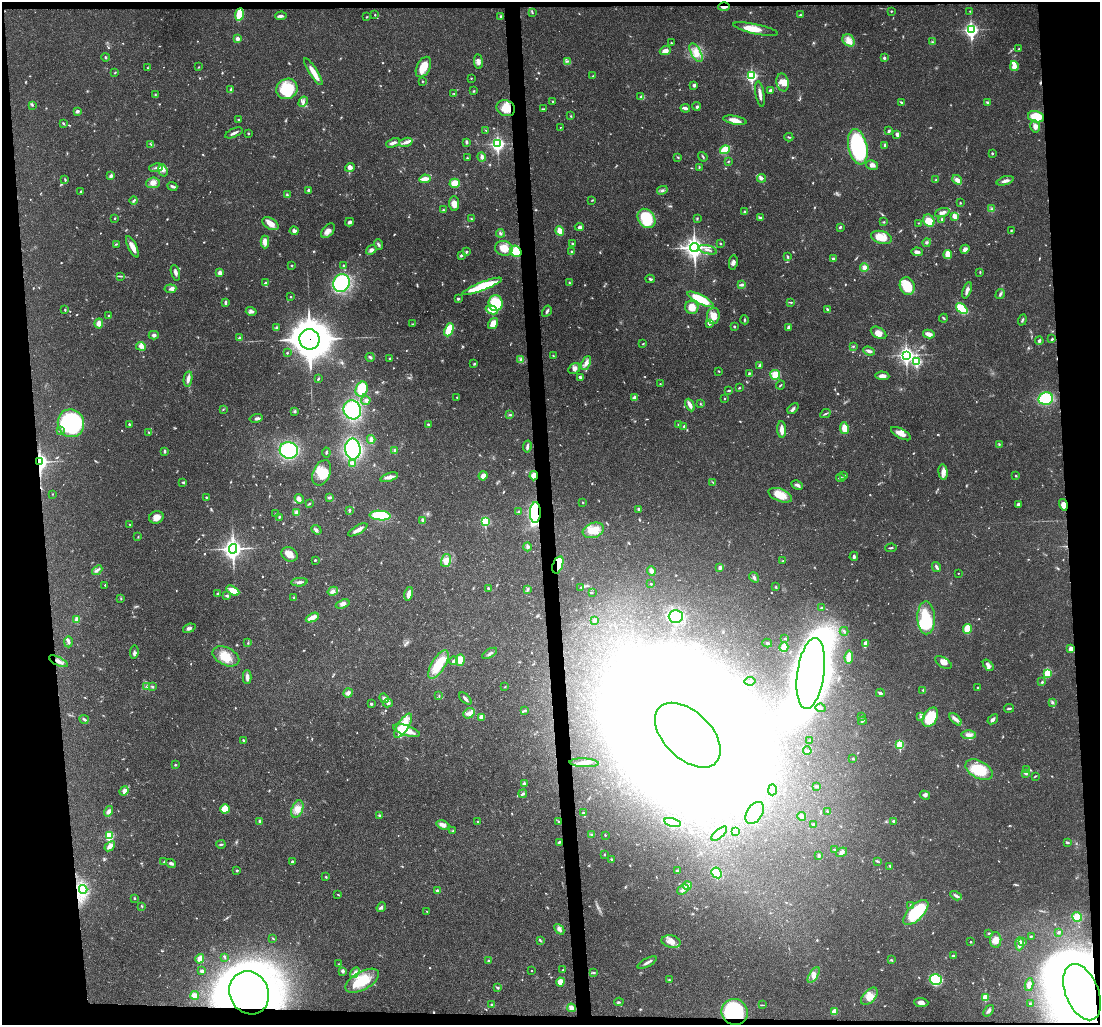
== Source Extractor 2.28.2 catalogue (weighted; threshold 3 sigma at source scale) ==
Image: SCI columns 2-4390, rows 148-4239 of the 4390 x 4366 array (HDU 1 of 3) = the unmasked area's bounding box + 8 px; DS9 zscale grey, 4 x 4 block average (1 PNG px = mean of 4 x 4 image px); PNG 1102 x 1027 px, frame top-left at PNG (2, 2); each listed source drawn as its Kron ellipse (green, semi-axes under 4 px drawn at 4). Shown black and unused: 10% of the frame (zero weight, under 3 of 4 exposures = <1% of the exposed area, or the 3 px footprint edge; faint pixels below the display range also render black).
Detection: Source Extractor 2.28.2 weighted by HDU 2 'WHT'. Background 0.0299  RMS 0.0024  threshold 0.0107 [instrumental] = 3 sigma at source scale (4.5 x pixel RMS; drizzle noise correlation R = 1.50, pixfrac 1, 0.05/0.05 arcsec/px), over >= 5 px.
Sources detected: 862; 12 too faint to see at this stretch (4 x 4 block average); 36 inside a brighter object's white glare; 1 cosmic-ray / hot-pixel residue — neither listed nor drawn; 7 coinciding with a brighter row at this scale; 36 inside a brighter listed object's ellipse — not listed separately; of the other 770, all 500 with FLUX_AUTO >= 0.934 (the completeness limit of this list) listed and drawn (270 fainter detections not listed), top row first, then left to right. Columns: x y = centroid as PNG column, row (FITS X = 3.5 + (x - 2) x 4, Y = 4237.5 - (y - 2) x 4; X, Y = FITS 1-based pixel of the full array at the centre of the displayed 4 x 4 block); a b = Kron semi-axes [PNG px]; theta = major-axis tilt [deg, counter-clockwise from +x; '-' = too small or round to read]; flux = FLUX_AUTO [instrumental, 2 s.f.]
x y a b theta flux
724 7 6 2 2 6.3
891 11 2 2 - 1.1
970 11 2 2 - 0.98
532 12 3 2 - 1.2
239 15 6 3 81 48
375 15 2 2 - 1
800 15 2 2 - 1.3
281 16 6 3 3 3.9
367 17 2 2 - 1.1
501 17 4 3 - 2.8
756 29 23 5 -12 20
971 30 4 3 - 350
237 39 4 3 - 5.1
849 40 7 5 -44 10
932 42 3 2 - 1.1
671 43 2 2 - 1.3
1019 49 3 2 - 1.2
665 51 5 3 - 7.2
696 53 10 5 -62 13
105 57 4 2 - 1.3
884 58 2 2 - 7.5
478 61 7 4 -84 6
567 61 3 2 - 1.6
1014 66 5 2 - 35
198 67 2 2 - 0.98
423 67 11 6 62 23
147 68 2 2 - 1
313 72 15 3 -57 15
115 73 3 2 - 1
593 76 3 2 - 1.6
752 76 3 2 - 200
471 78 2 2 - 0.95
422 81 2 2 - 0.94
783 82 9 6 -78 12
694 85 3 2 - 4.4
287 89 11 10 - 56
231 90 4 2 - 5.1
770 90 3 2 - 3.1
474 91 2 2 - 1.4
454 94 3 2 - 0.95
760 94 13 2 -81 7.6
155 95 4 2 - 1.1
641 97 3 2 - 1.8
553 101 2 2 - 1.2
303 102 5 4 - 4.5
901 102 3 2 - 1.9
988 102 3 2 - 3.3
32 105 3 2 - 1.2
696 106 4 2 - 1.7
506 108 9 7 -22 22
685 108 5 2 - 5.2
543 109 3 2 - 0.99
77 111 3 3 - 3.3
571 116 2 2 - 0.98
1036 117 8 5 -14 37
239 119 3 2 - 1.1
735 120 12 3 -11 13
63 123 3 2 - 1.4
1035 126 6 5 - 8.5
560 127 2 2 - 0.98
486 130 2 2 - 1
889 131 3 2 - 3
234 133 9 2 24 4.5
248 133 2 2 - 2.4
897 134 3 3 - 5.5
789 137 4 2 - 1.6
406 142 7 3 17 5.2
467 142 3 2 - 2.7
393 143 7 3 21 5.6
151 144 2 2 - 1.4
498 144 3 3 - 320
885 145 4 2 - 2.3
858 147 18 9 -78 180
725 150 5 3 - 39
992 153 2 2 - 3.5
482 157 4 3 - 4.1
678 157 3 2 - 1.5
703 157 5 2 - 1.6
467 158 2 2 - 1.1
728 161 3 2 - 1.2
872 165 6 5 - 5.6
350 167 5 4 - 6
156 168 7 2 8 2.9
699 168 2 2 - 1.1
163 170 6 3 -72 4.9
111 176 4 3 - 4.4
762 178 4 4 - 3.9
425 179 6 3 9 14
65 180 4 2 - 1.5
936 180 2 2 - 4.2
957 180 5 3 - 7.9
1005 181 9 3 17 5.8
153 183 7 5 7 7.3
455 183 5 4 - 16
172 186 5 3 - 3
309 190 3 2 - 2.8
662 190 5 2 - 3
80 192 4 2 - 1.8
287 195 4 2 - 2.1
592 200 3 2 - 1.1
134 201 4 2 - 1.9
454 203 7 5 -85 12
960 203 2 2 - 1.2
992 209 2 2 - 1.3
443 210 3 2 - 1.4
745 212 2 2 - 2.8
942 213 7 3 19 6.7
955 216 4 2 - 11
115 218 2 2 - 1.4
471 218 3 2 - 1
646 218 10 8 -54 68
697 218 3 2 - 1.2
760 218 3 2 - 1.9
942 219 3 2 - 2.1
929 221 6 5 - 25
349 222 4 3 - 3.5
884 222 3 2 - 1.4
919 223 3 2 - 1
270 224 9 5 -32 13
579 227 4 3 - 3.8
840 227 3 2 - 2.1
1011 230 2 2 - 1.4
294 231 4 3 - 4.2
328 231 8 5 47 7.9
560 231 5 4 - 12
500 233 4 2 - 2.2
881 237 11 6 -16 24
265 242 6 4 -90 10
927 242 4 3 - 2.7
116 244 3 2 - 1.5
378 244 5 2 - 2.8
573 244 4 2 - 1.8
720 244 3 2 - 1.2
132 247 11 3 -64 13
504 248 9 7 -10 19
694 248 4 4 - 770
965 249 5 3 - 7
371 250 6 4 37 4.6
708 250 9 2 -15 3.9
516 251 6 5 - 26
467 252 3 2 - 2.6
571 252 3 2 - 1.2
917 252 6 3 -5 4.4
948 254 4 3 - 18
461 255 4 2 - 3.7
787 256 4 2 - 1.6
833 259 3 3 - 3.9
733 262 7 3 80 4.7
292 265 2 2 - 1.4
343 266 3 2 - 1.3
864 268 4 3 - 3.5
980 272 3 2 - 1.2
175 273 8 3 -73 4.6
220 273 4 3 - 7.2
120 276 3 2 - 1.2
650 279 4 2 - 1.9
265 283 3 2 - 2
341 283 9 8 - 130
569 283 3 2 - 1.2
741 285 3 3 - 2.6
482 286 21 4 21 61
907 286 9 7 -70 46
170 289 6 3 6 4.4
967 290 8 3 70 6.6
1000 294 5 3 - 2.8
290 297 2 2 - 1.8
458 299 3 2 - 2.6
701 299 14 4 -27 47
225 302 4 2 - 2.5
791 302 4 2 - 1.4
496 303 8 7 - 46
692 307 7 6 - 17
827 309 4 2 - 2.3
962 309 7 4 -40 54
65 310 3 2 - 1.5
492 310 6 4 -22 17
251 311 5 4 - 4.3
547 311 6 2 59 2.9
109 316 3 2 - 1.8
713 316 8 6 85 17
943 318 4 2 - 1.5
744 320 4 2 - 1.5
1022 320 5 2 - 2.1
99 323 5 4 - 8.6
493 323 6 4 55 16
709 323 2 2 - 7.1
413 324 3 2 - 1.4
734 327 2 2 - 2.3
788 327 4 2 - 3.2
276 328 4 2 - 1.8
449 330 7 3 68 42
879 333 8 5 -31 10
929 334 6 3 -14 10
154 335 5 3 - 3.5
239 338 4 3 - 2.4
309 339 10 10 - 3500
1052 339 3 2 - 2
1039 341 4 3 - 2.9
643 344 3 2 - 0.97
141 346 5 4 - 7.4
853 346 3 2 - 0.97
869 351 6 3 -20 4.3
287 353 2 2 - 1.2
906 355 4 3 - 360
553 356 2 2 - 1
370 357 4 2 - 2.7
390 358 3 2 - 1.3
521 360 3 3 - 2.5
917 361 3 2 - 120
586 363 7 4 64 7
474 364 3 2 - 1.3
759 365 4 2 - 2.2
574 369 6 5 - 5.9
719 371 2 2 - 1.3
749 373 3 2 - 2
775 375 5 5 - 20
882 376 7 3 -3 7.4
580 377 4 2 - 2.4
188 379 7 3 79 8
318 379 3 2 - 1
660 384 2 2 - 1.2
781 385 4 2 - 1.2
739 388 3 2 - 1.2
362 389 8 5 67 30
728 390 4 2 - 1.4
457 397 2 2 - 1.8
635 398 3 3 - 5.7
724 398 2 2 - 0.96
1046 398 7 6 - 67
366 400 4 3 - 3.3
700 404 3 2 - 1
690 405 7 3 -64 9.1
223 409 3 2 - 1
793 409 6 3 44 3.7
352 410 10 8 -64 110
295 411 3 3 - 2.1
825 414 6 2 26 1.8
510 415 4 2 - 1.7
256 418 6 4 13 3.6
71 423 14 13 - 120
129 424 2 2 - 5.2
428 424 3 2 - 2.2
678 425 3 2 - 1.4
684 426 2 2 - 1.7
844 428 6 3 -80 21
782 429 8 3 -87 13
60 431 4 2 - 1.3
149 432 3 2 - 1.2
901 434 11 4 -28 11
371 439 4 3 - 4.4
999 444 3 2 - 1.2
527 447 6 2 80 5.3
353 449 10 7 -85 170
289 450 9 8 - 130
395 450 3 2 - 2.6
164 451 3 2 - 2.2
326 452 5 2 - 1.5
40 462 4 2 - 480
352 464 4 3 - 3.9
943 472 7 4 -83 7.7
322 473 13 8 66 22
483 476 4 3 - 8.2
534 476 4 3 - 13
844 476 3 2 - 2
1016 476 2 2 - 1.4
389 477 9 4 19 6.3
841 478 5 2 - 2.2
183 482 3 2 - 1.4
713 482 3 2 - 1.5
797 485 6 3 -26 3.9
52 494 2 2 - 1.3
780 495 12 6 -21 23
206 497 3 2 - 1.4
329 497 4 3 - 2.8
299 499 5 4 - 5.5
582 502 2 2 - 1
309 504 3 2 - 1.5
1018 504 4 3 - 3.2
1063 505 6 4 -75 9.4
639 509 3 3 - 2.7
349 510 3 2 - 2.6
519 512 3 2 - 2
535 512 10 5 89 74
297 513 4 3 - 7.3
276 514 3 3 - 1.6
380 516 10 4 -5 69
156 517 7 6 - 9.7
279 517 2 2 - 1.4
423 520 4 3 - 4.3
485 521 3 2 - 94
130 525 3 2 - 1.6
316 530 5 3 - 3.2
358 530 11 3 29 9.3
593 530 11 7 19 19
138 537 2 2 - 1.1
528 547 4 3 - 2.7
891 548 6 2 3 1.9
233 549 5 4 - 690
289 554 8 6 -28 13
854 556 5 2 - 2.7
315 560 2 2 - 1.6
446 561 7 5 77 11
783 561 3 2 - 0.93
558 565 9 5 71 42
720 567 4 3 - 3.2
936 567 5 2 - 3.4
97 570 6 2 41 3.1
651 571 5 3 - 8.9
958 573 2 2 - 1
754 577 6 3 -58 3.1
299 582 8 2 5 4.9
651 584 2 2 - 1.5
105 585 2 2 - 1.9
581 587 2 2 - 1.2
776 587 3 2 - 1.2
488 588 3 2 - 1.8
528 589 3 2 - 1.8
233 591 7 4 -29 16
333 591 5 3 - 4.2
592 592 3 2 - 0.96
218 593 3 2 - 1.9
409 594 7 2 77 12
227 596 3 2 - 2.6
294 597 3 3 - 1.5
121 598 3 2 - 0.96
343 604 7 4 20 4.9
821 608 2 2 - 1.4
676 616 7 6 - 120
312 618 7 3 27 14
926 618 16 9 -89 84
77 619 3 3 - 8.2
594 620 2 2 - 4.9
189 628 6 2 20 4
968 629 5 3 - 30
844 631 4 2 - 1.5
785 638 3 2 - 1.3
68 642 6 3 90 3.1
248 643 3 2 - 1.2
767 643 5 2 - 2.3
865 644 4 2 - 12
784 647 5 3 - 26
1071 649 4 3 - 8.3
134 652 7 3 86 3.3
490 653 8 2 31 3.7
226 656 14 8 -26 24
849 657 6 2 82 25
460 660 6 4 87 19
58 661 10 3 -26 6.7
453 661 4 3 - 3
943 662 9 5 -32 8.5
438 665 16 6 59 36
988 665 6 3 -48 4.7
811 673 36 13 82 3100
1047 673 3 2 - 31
247 677 7 3 90 5.4
750 681 5 2 - 2.5
1042 682 2 2 - 1.8
147 686 3 2 - 1.1
152 687 3 2 - 1.7
505 687 2 2 - 0.98
978 688 2 2 - 1.4
923 690 3 2 - 1.9
348 693 5 4 - 5.1
880 693 4 2 - 3.3
439 696 3 2 - 1.1
384 698 5 3 - 5.1
465 699 7 2 -44 3.8
1052 702 4 3 - 2.2
388 703 5 3 - 3.5
371 704 2 2 - 2.4
821 708 5 2 - 1.6
1009 708 5 2 - 2.6
525 710 4 2 - 1.8
469 713 6 4 36 7.6
862 716 2 2 - 1.7
481 717 3 3 - 7.2
921 717 3 3 - 3.6
930 717 10 7 61 51
84 719 5 2 - 2.6
955 719 7 3 -47 5.5
993 719 6 3 39 3.7
862 721 4 2 - 1.4
403 726 14 5 57 48
406 731 14 5 -17 21
688 735 39 23 -44 8100
968 735 7 4 -2 6.4
243 740 4 2 - 1.6
810 740 2 2 - 1.2
900 745 2 2 - 93
807 751 4 2 - 1.8
853 758 3 2 - 1.2
584 763 14 4 -2 9.8
175 765 2 2 - 1.4
979 770 15 8 -28 54
1027 770 4 4 - 2.8
1026 773 4 2 - 2.1
1035 776 4 2 - 1.4
524 784 4 3 - 3.5
816 786 3 2 - 1.8
772 790 5 3 - 3.3
124 791 5 3 - 7.5
523 794 4 2 - 2.7
925 795 5 4 - 4.1
225 809 5 4 - 16
297 809 9 5 68 10
109 811 5 3 - 4.7
827 811 3 2 - 1.1
583 813 3 2 - 1.1
755 813 12 7 56 21
379 815 2 2 - 1.6
802 816 4 2 - 5.8
478 821 2 2 - 2
558 821 3 2 - 1
894 821 3 2 - 2.6
260 822 4 2 - 2.8
672 822 8 3 -13 57
813 824 2 2 - 1.5
443 825 6 4 -19 7.5
453 831 2 2 - 1.5
735 831 3 3 - 11
592 834 4 2 - 2
719 834 9 3 40 9.2
605 835 2 2 - 1.2
109 836 2 2 - 110
559 842 3 2 - 1.9
1067 842 3 2 - 2.3
221 844 5 2 - 1.9
110 846 6 3 40 9.3
834 849 2 2 - 1.3
842 852 6 3 35 4.4
604 854 2 2 - 1.4
819 856 3 2 - 2.7
611 859 2 2 - 1.3
164 861 3 2 - 1.1
878 861 3 2 - 1.3
292 862 2 2 - 2.2
171 863 5 2 - 4.9
890 866 3 2 - 1.3
237 871 2 2 - 1.9
677 871 3 3 - 2.2
717 873 6 5 - 29
326 877 2 2 - 1.4
687 886 4 3 - 8.8
83 889 4 3 - 5.3
683 890 6 3 38 4.7
437 891 3 2 - 2.9
338 895 3 2 - 1
956 896 6 2 -31 3.9
134 898 3 2 - 1.1
910 905 2 2 - 2.8
142 906 3 2 - 1.1
381 907 5 3 - 3.2
427 911 2 2 - 0.93
916 912 16 7 45 94
1077 917 5 4 - 18
559 929 6 3 -48 5.4
1059 932 3 2 - 2.5
989 933 3 2 - 1.4
1031 936 3 2 - 1.6
273 938 3 2 - 1.1
540 940 4 2 - 1.4
996 940 8 5 -88 11
671 942 9 6 -13 11
970 942 2 2 - 1
1023 942 3 2 - 2
1019 944 6 2 88 10
953 956 3 2 - 2.3
225 957 4 2 - 1.1
200 959 5 3 - 14
891 960 4 2 - 1.7
489 961 3 2 - 2.2
647 963 10 2 27 5.5
339 964 3 2 - 1.3
563 970 3 2 - 1.2
202 971 3 3 - 2.9
343 971 3 3 - 3.9
531 971 2 2 - 1.3
355 973 6 3 56 4.1
594 973 3 2 - 2
814 975 9 4 58 7.3
669 980 3 2 - 1
936 980 6 5 - 92
362 981 18 9 29 44
560 982 4 4 - 14
1029 985 6 3 82 8.6
498 988 2 2 - 4.3
1082 992 29 16 -68 4000
249 993 22 19 -63 1500
195 995 4 3 - 15
869 996 10 6 47 13
985 997 2 2 - 57
619 1002 5 2 - 1.7
921 1002 7 4 -4 7.5
492 1004 2 2 - 1.5
1030 1004 2 2 - 1.2
762 1005 3 2 - 1
571 1008 4 3 - 9.5
834 1011 4 3 - 14
988 1011 6 3 51 5
735 1012 13 13 - 140
Overlapping masked pixels (flux is a lower limit): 13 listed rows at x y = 724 7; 239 15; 516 251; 309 339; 40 462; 534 476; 1063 505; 535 512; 558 565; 58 661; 1082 992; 249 993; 735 1012
Diffuse or blended objects may show on this block-average render without a row.